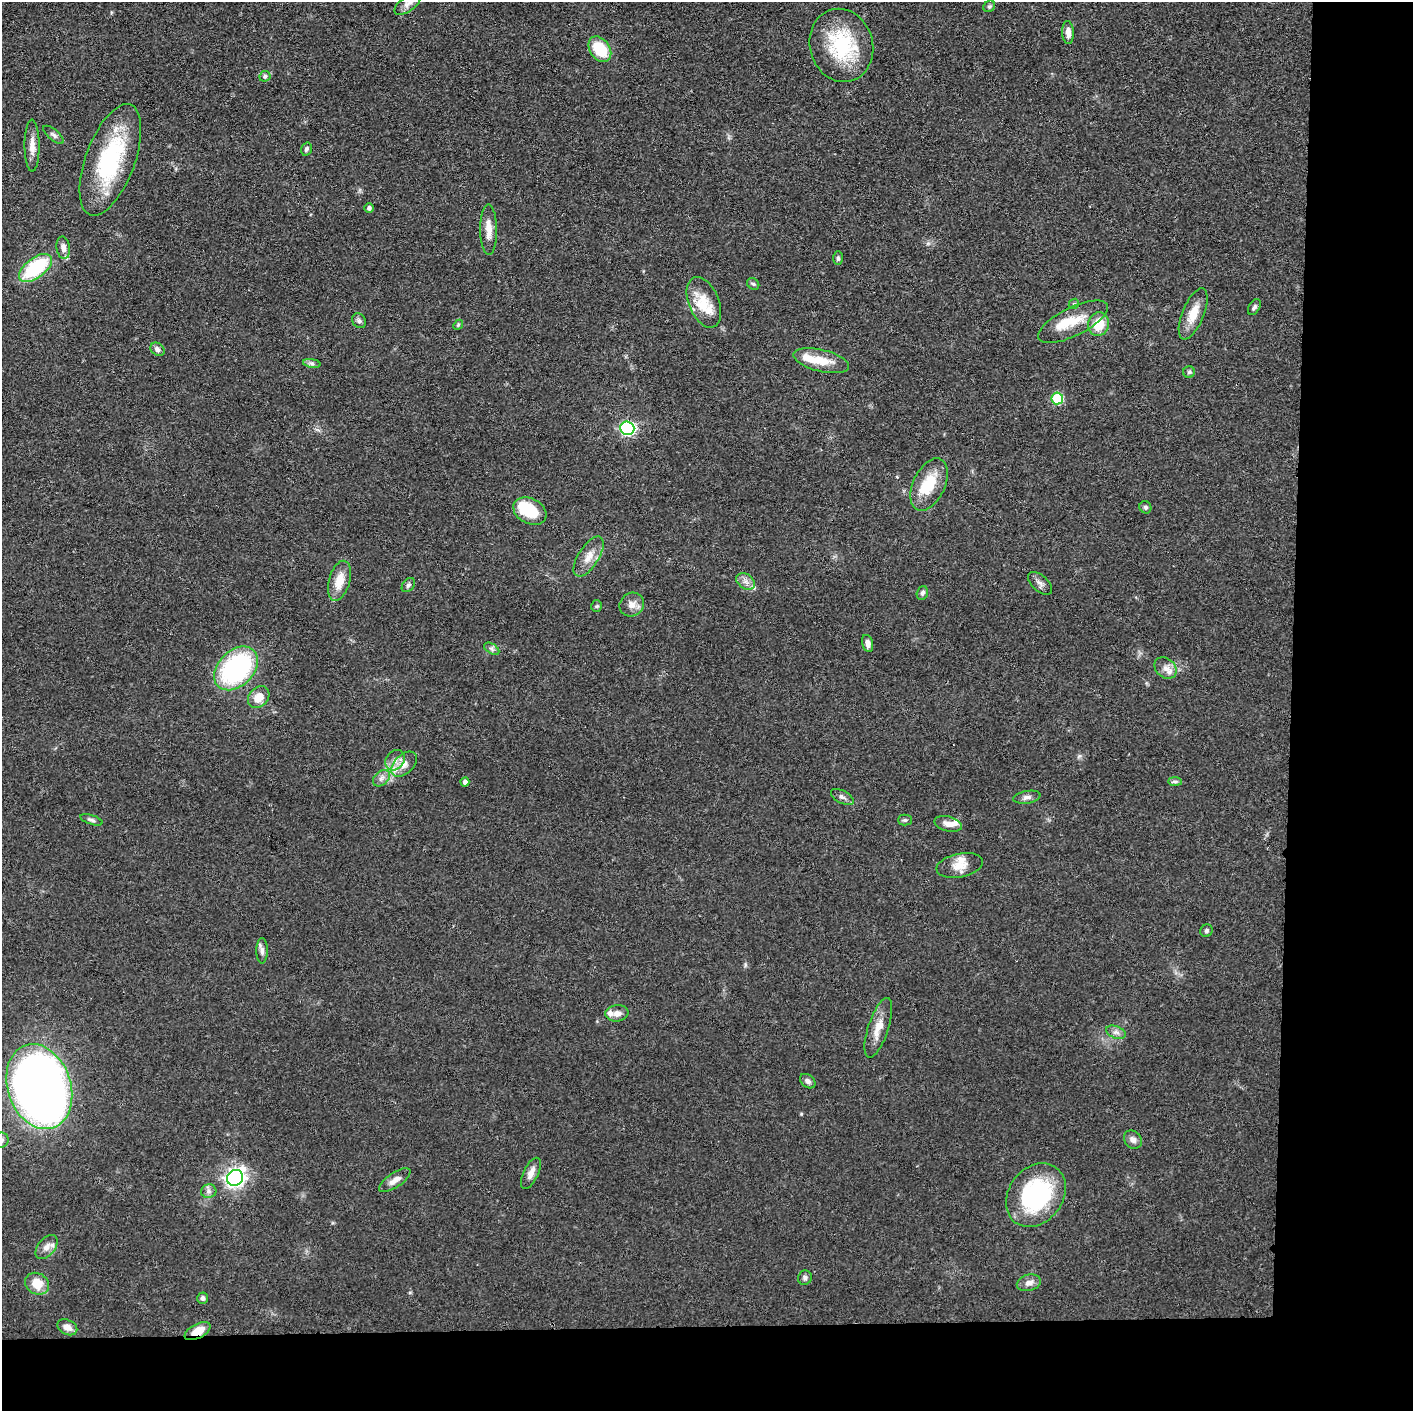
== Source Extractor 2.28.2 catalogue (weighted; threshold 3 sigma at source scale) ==
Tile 9 of 3 x 3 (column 3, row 3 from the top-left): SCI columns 2825-4235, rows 17-1425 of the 4237 x 4258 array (HDU 1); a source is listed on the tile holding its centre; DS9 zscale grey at full resolution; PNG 1415 x 1413 px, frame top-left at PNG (2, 2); each listed source drawn as its Kron ellipse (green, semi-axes under 4 px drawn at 4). Shown black and unused: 14% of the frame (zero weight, under 3 of 4 exposures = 1% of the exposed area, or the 3 px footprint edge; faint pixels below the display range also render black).
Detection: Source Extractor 2.28.2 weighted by HDU 2 'WHT'; one run over the whole footprint, this tile lists its part. Background 0.0573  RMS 0.0053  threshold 0.024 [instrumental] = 3 sigma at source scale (4.5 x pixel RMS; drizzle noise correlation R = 1.50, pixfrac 1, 0.05/0.05 arcsec/px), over >= 5 px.
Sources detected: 88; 1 inside a brighter object's white glare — neither listed nor drawn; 9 inside a brighter listed object's ellipse — not listed separately; the other 78 listed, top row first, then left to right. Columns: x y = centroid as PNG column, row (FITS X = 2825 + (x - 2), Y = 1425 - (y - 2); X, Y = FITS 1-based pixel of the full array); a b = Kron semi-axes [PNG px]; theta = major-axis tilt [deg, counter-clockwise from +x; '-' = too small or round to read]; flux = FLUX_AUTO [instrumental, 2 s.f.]
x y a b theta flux
408 4 15 7 35 2.7
989 6 6 5 - 0.98
1068 32 11 6 -87 3.2
841 45 37 31 -74 41
600 49 14 10 -55 20
265 76 5 5 - 1.2
53 135 12 5 -40 1.6
32 146 26 7 -90 5.4
306 149 7 5 73 1.3
110 160 59 24 70 57
369 208 5 4 - 1.3
489 230 25 8 -89 6.3
63 248 11 6 -81 3.1
838 258 7 5 -88 1
35 268 19 10 37 39
753 284 6 5 - 0.95
704 302 27 15 -68 13
1074 304 6 4 43 0.77
1254 307 9 5 60 1.3
1193 314 27 11 67 9.7
359 321 8 6 -57 1.5
1073 322 38 14 26 14
1099 324 12 10 75 11
458 325 5 4 - 0.76
158 349 7 6 - 1.9
821 361 28 11 -14 11
312 363 9 4 -9 1.2
1189 372 6 5 - 1
1057 398 6 5 - 29
627 428 7 7 - 97
929 485 28 16 65 17
1145 507 6 5 - 1.1
530 511 17 12 -28 17
589 556 23 10 57 6.8
339 581 20 10 74 9.1
746 581 10 7 -36 2.9
1040 583 14 8 -43 2.6
408 585 8 5 51 1.2
922 593 7 5 72 1.4
632 605 13 11 39 4.3
597 606 5 5 - 0.88
868 643 9 5 -75 2.7
492 649 8 5 -32 1.4
236 668 25 17 45 85
1165 668 12 9 -44 3.9
259 697 12 9 47 7.4
395 760 11 9 52 4
404 764 15 9 45 5
381 778 10 6 40 2.4
1175 781 7 4 -1 1.1
465 782 4 4 - 2
842 797 12 6 -28 2.1
1027 797 14 6 10 2.2
91 820 11 4 -18 1.4
905 820 7 5 0 1
948 824 14 7 -14 3.9
960 865 24 11 11 7.5
1206 931 6 6 - 1.1
262 951 13 6 -90 2.2
617 1013 11 8 6 3.6
878 1028 31 10 72 8
1116 1032 10 6 -20 2.2
808 1081 8 6 -40 1.9
39 1087 43 31 -71 590
2 1140 7 7 - 1.5
1133 1140 10 8 -52 2.5
531 1173 17 7 64 3.9
235 1178 8 7 - 270
395 1180 18 7 34 4
209 1191 8 7 - 1.8
1036 1195 34 27 52 62
46 1247 14 8 50 4
805 1278 7 6 - 1.5
1029 1283 12 8 15 3.1
37 1284 12 10 -31 9.7
202 1298 5 5 - 1.5
67 1327 10 7 -27 3.9
198 1331 14 7 27 7.6
Overlapping masked pixels (flux is a lower limit): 1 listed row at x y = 198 1331
Isophote crosses this tile's border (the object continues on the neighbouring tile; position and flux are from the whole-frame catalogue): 1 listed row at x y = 2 1140